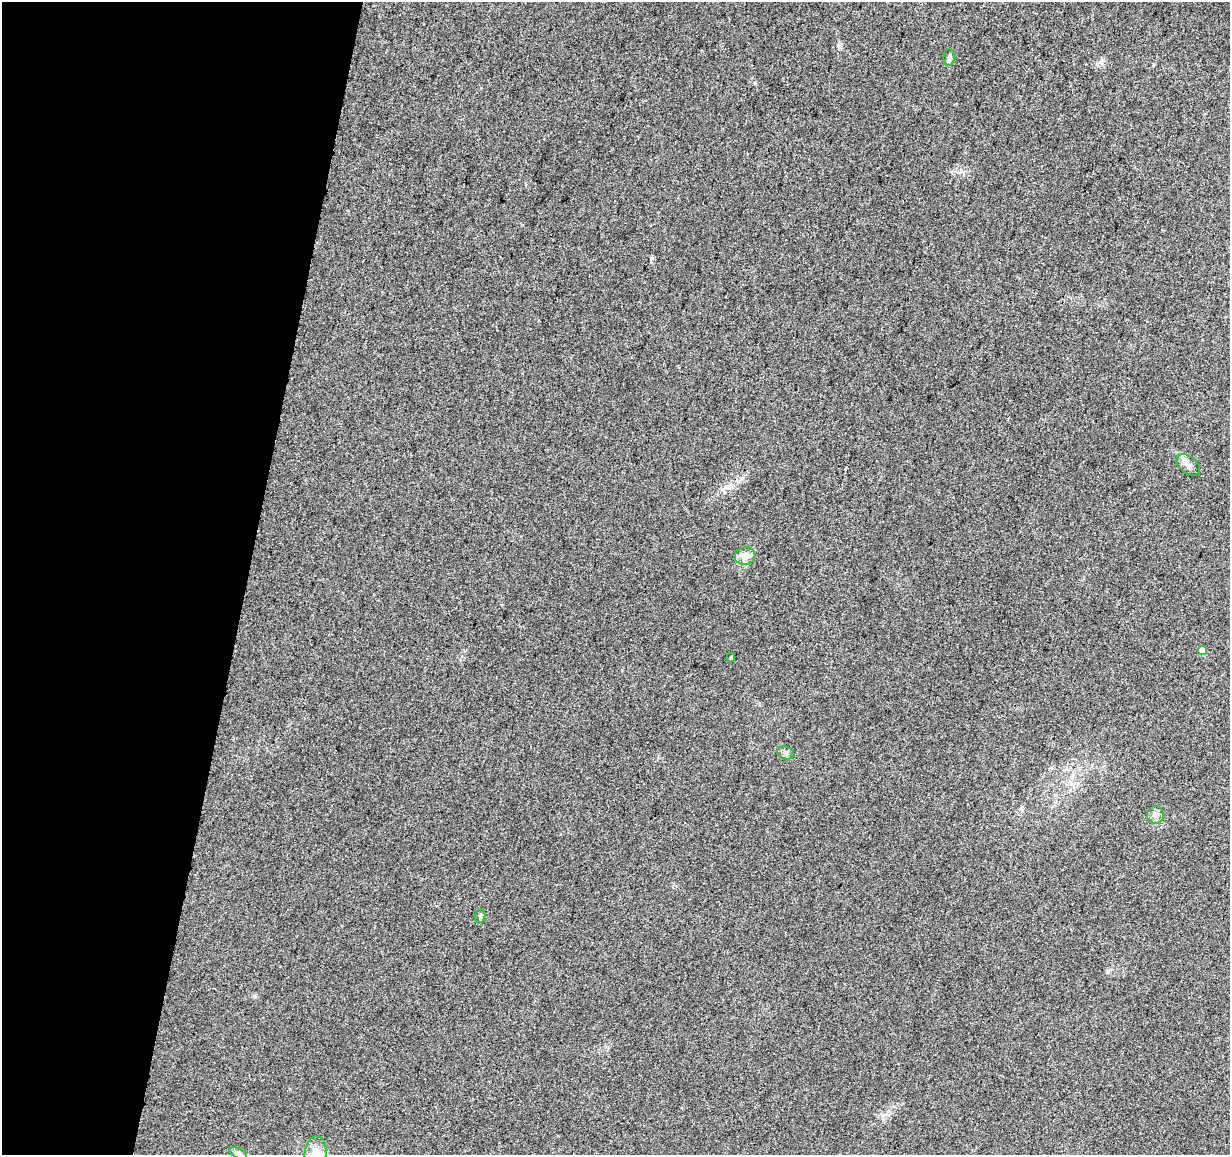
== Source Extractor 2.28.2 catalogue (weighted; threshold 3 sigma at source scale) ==
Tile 9 of 4 x 4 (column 1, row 3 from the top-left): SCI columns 12-1239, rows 1443-2595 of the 4926 x 5130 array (HDU 1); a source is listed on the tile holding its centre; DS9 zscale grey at full resolution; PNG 1232 x 1157 px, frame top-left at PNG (2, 2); each listed source drawn as its Kron ellipse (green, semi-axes under 4 px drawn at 4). Shown black and unused: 20% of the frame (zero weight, under 3 of 5 exposures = <1% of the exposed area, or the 3 px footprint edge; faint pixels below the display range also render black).
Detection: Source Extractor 2.28.2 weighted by HDU 2 'WHT'; one run over the whole footprint, this tile lists its part. Background 0.0271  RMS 0.0046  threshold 0.0207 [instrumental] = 3 sigma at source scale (4.5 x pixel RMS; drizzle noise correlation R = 1.50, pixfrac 1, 0.0396/0.0396 arcsec/px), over >= 5 px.
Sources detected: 10; all 10 listed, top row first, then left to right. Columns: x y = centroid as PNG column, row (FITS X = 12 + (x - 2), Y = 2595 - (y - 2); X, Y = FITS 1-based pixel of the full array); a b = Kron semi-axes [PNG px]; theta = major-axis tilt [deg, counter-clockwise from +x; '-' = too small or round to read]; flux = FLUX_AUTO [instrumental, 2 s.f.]
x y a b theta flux
949 57 8 5 83 1.2
1188 465 13 8 -39 2.7
745 556 10 8 10 3.4
1202 650 4 4 - 5.5
731 658 5 3 - 0.51
786 753 8 6 -16 1.4
1155 815 9 8 - 2
480 916 6 5 - 0.89
316 1152 16 11 83 5.5
238 1153 9 5 -24 1.1
Isophote crosses this tile's border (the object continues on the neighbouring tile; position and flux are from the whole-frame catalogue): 1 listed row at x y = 316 1152
Unlisted compact peaks at least as high as the median listed source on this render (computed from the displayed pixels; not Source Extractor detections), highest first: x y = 755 83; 652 258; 839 46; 1102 60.